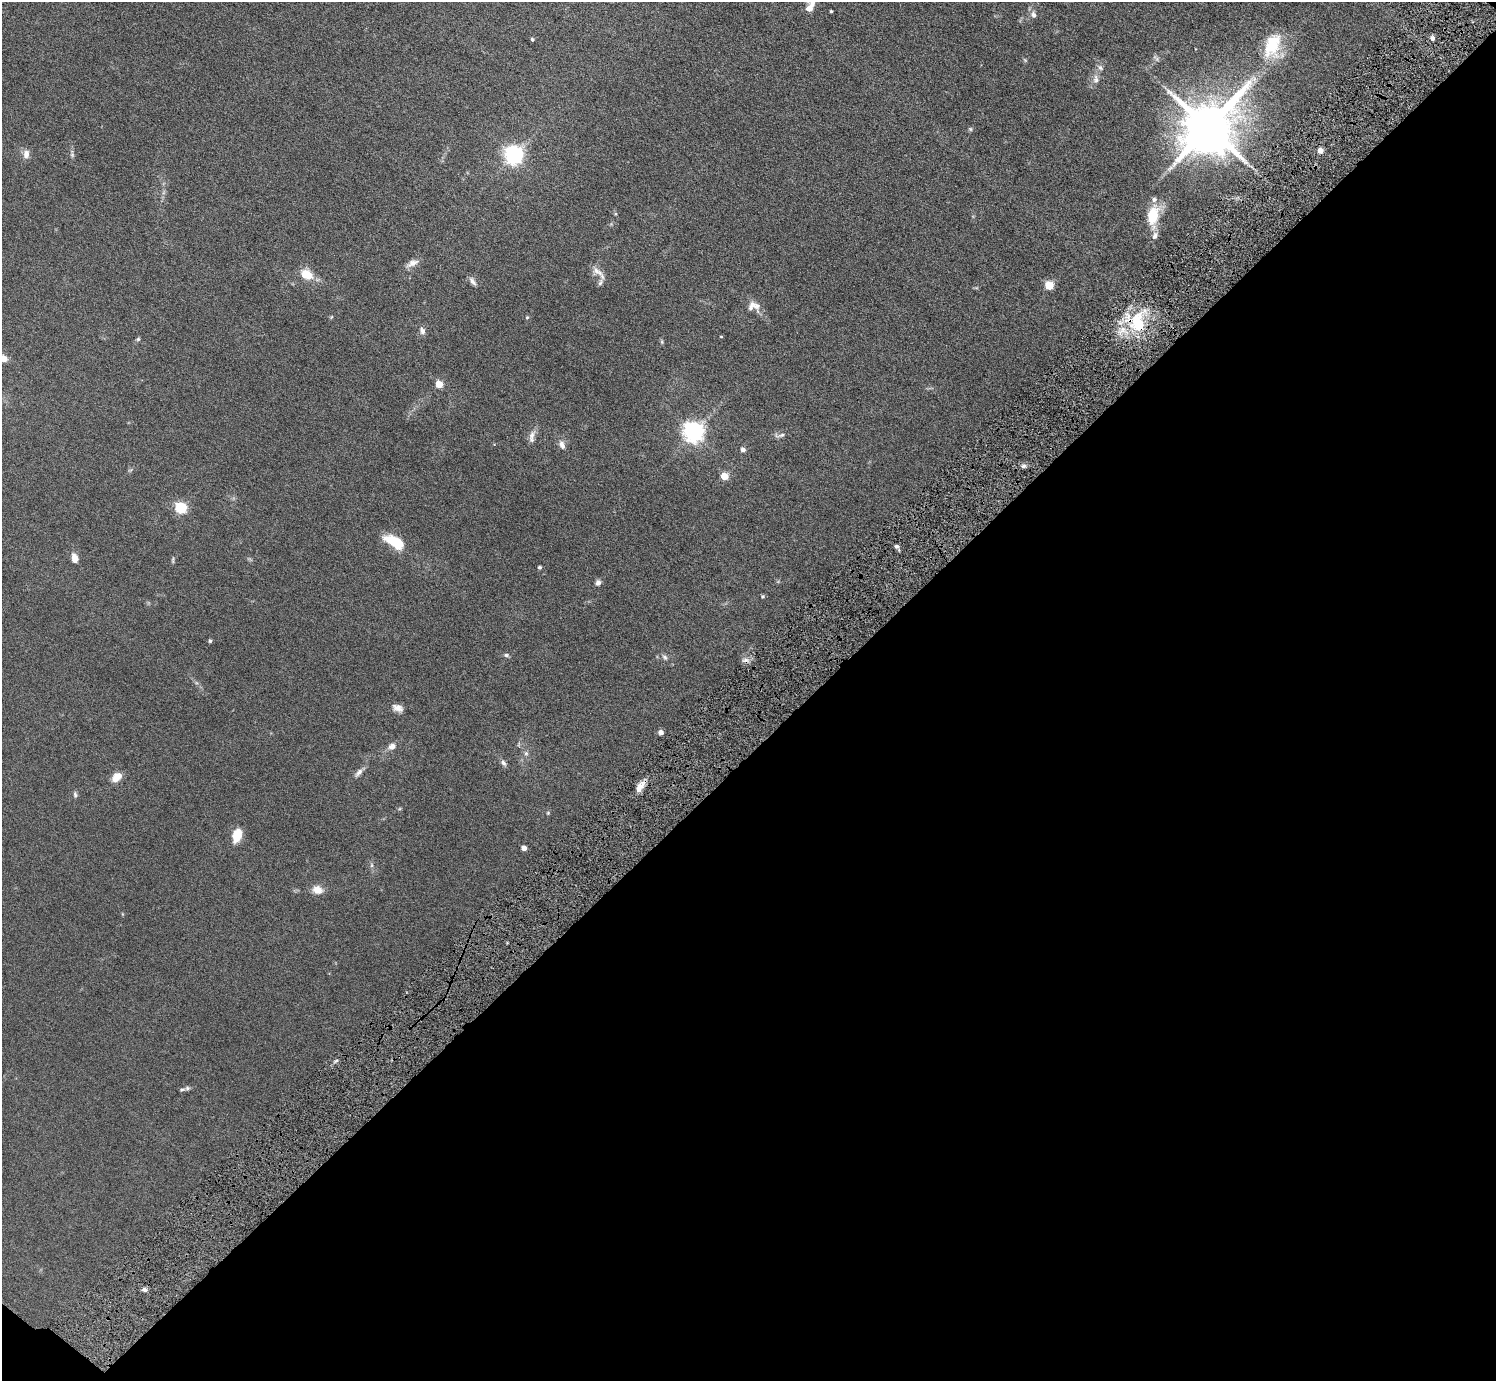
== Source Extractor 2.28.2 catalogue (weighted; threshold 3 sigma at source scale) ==
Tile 15 of 4 x 4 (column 3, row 4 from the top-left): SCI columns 3099-4592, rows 363-1741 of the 6098 x 6100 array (HDU 1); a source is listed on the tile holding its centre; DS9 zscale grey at full resolution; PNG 1498 x 1383 px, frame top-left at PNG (2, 2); no overlay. Shown black and unused: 46% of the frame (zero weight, under 6 of 11 exposures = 5% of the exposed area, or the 3 px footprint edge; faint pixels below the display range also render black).
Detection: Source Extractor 2.28.2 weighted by HDU 2 'WHT'; one run over the whole footprint, this tile lists its part. Background 0.103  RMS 0.006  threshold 0.0246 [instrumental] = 3 sigma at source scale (4.09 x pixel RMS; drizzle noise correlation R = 1.36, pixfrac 0.8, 0.05/0.05 arcsec/px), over >= 5 px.
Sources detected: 76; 2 too faint to see at this stretch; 1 cosmic-ray / hot-pixel residue — not listed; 4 inside a brighter listed object's ellipse — not listed separately; the other 69 listed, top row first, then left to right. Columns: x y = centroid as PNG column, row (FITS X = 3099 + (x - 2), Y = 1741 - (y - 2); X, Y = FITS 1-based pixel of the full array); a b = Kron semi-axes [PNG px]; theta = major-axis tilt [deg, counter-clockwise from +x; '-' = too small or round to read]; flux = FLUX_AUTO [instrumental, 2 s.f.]
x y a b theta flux
810 6 20 10 65 5.5
831 11 3 3 - 0.72
1033 15 8 6 -72 2.1
1432 38 5 5 - 2.3
532 39 4 3 - 0.88
1272 46 35 21 74 24
1025 60 7 4 -45 0.66
1100 68 9 6 -50 1.6
1096 79 13 8 -88 3.1
1208 127 16 13 44 3900
970 129 6 5 - 0.73
1320 150 5 4 - 5.5
26 154 11 7 81 3.4
72 154 13 5 -81 1.4
513 156 7 7 - 240
616 214 5 4 - 0.62
1153 216 21 11 76 19
1155 235 11 7 62 2.3
412 263 17 8 26 3.7
598 273 23 7 -43 3.9
306 274 11 8 -26 12
473 281 13 5 -52 2
1049 285 5 5 - 21
754 306 18 13 -17 5.1
331 317 5 3 - 0.48
527 317 5 5 - 0.57
1136 322 32 25 -54 31
422 331 10 7 -70 2
721 337 4 3 - 0.45
138 339 5 5 - 0.77
662 342 6 4 -49 0.7
3 358 10 6 -17 5.8
439 384 5 5 - 13
694 432 7 7 - 340
532 435 16 8 61 3
780 435 17 5 6 2
562 445 12 7 -68 3
743 449 5 5 - 2
1023 466 6 6 - 1.7
130 470 7 4 36 0.78
724 476 5 5 - 14
181 508 6 5 - 55
394 542 22 10 -28 17
897 546 6 6 - 1.3
74 558 9 6 -76 4.6
173 560 9 3 85 0.76
540 567 4 4 - 0.86
598 583 7 6 - 1.9
763 596 5 5 - 0.7
210 641 5 4 - 0.78
506 655 7 5 -2 1.1
665 657 9 5 -52 1.5
398 708 14 8 -21 3.3
661 732 5 4 - 2.8
519 744 7 4 71 0.73
392 746 9 7 25 3.3
526 753 7 5 -68 1.3
503 763 9 6 -57 1.6
359 772 17 6 45 2.7
116 777 11 8 38 6.6
640 787 17 7 56 4.9
75 794 9 5 -88 1.1
548 813 5 4 - 0.61
237 835 14 9 75 10
524 848 4 4 - 3.3
372 865 7 4 -90 0.99
317 890 13 10 -10 5.1
187 1088 7 5 26 1.1
145 1290 7 6 - 1.4
Overlapping masked pixels (flux is a lower limit): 1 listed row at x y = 1136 322
Isophote crosses this tile's border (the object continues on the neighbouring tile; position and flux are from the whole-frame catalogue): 2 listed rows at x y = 810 6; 3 358